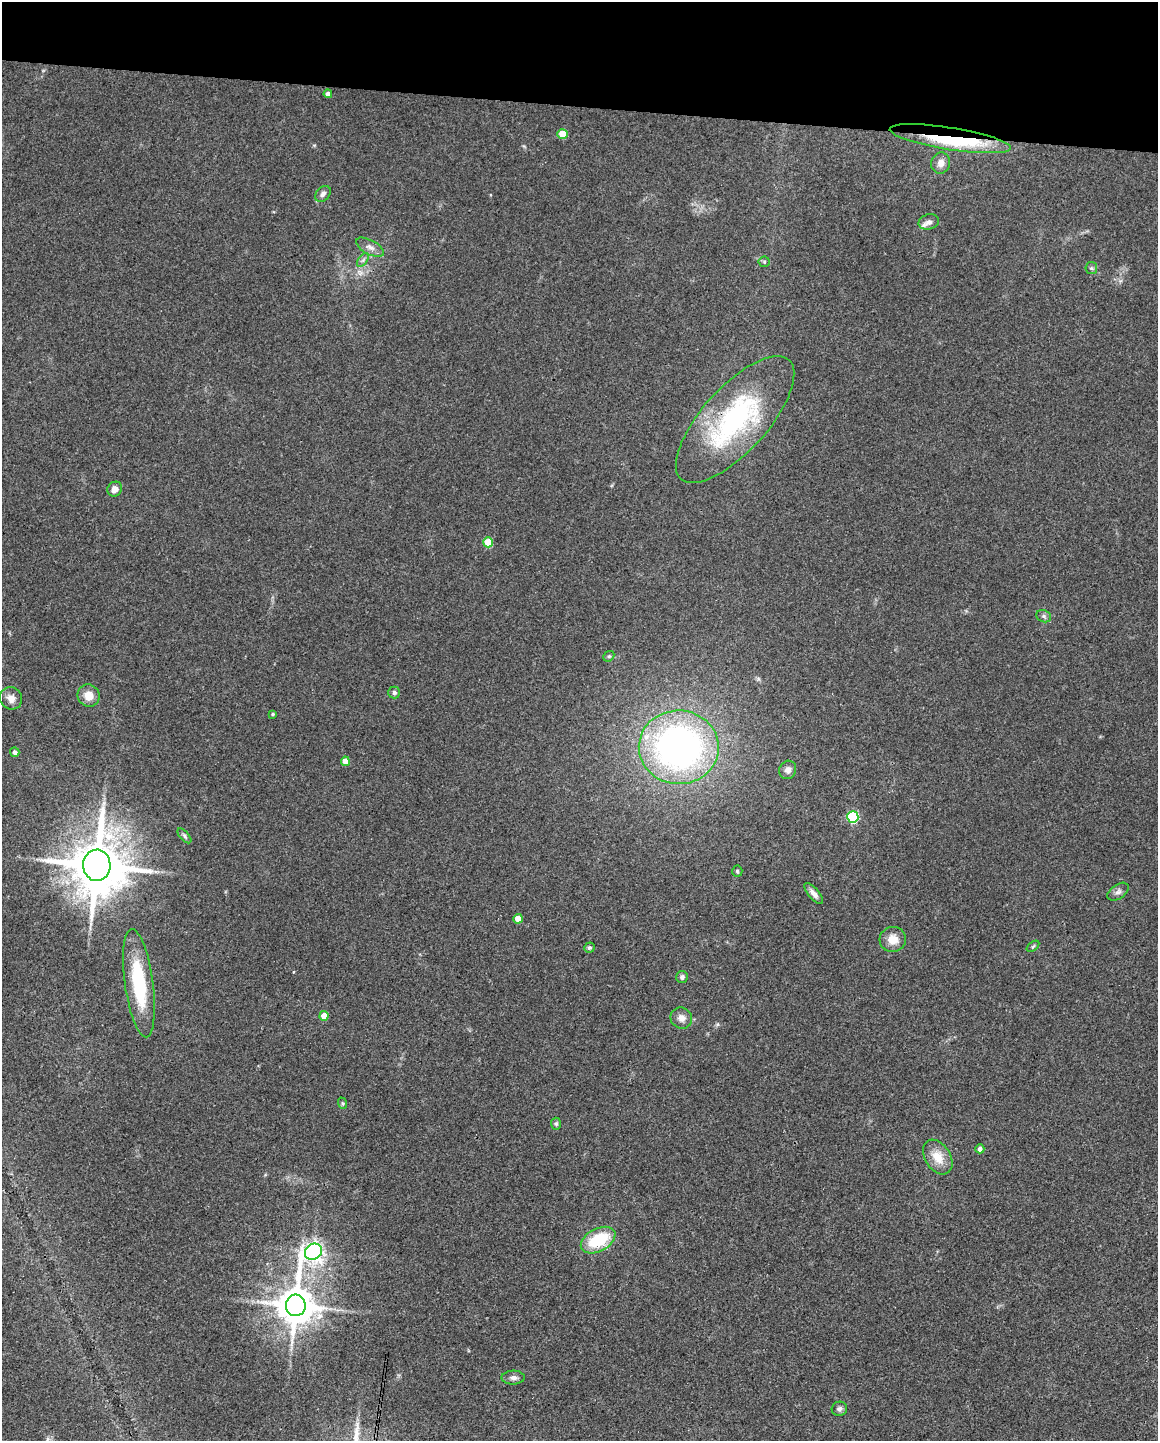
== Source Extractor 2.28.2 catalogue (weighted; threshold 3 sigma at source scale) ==
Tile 2 of 4 x 3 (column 2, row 1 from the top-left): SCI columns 1159-2314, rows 3101-4539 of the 4625 x 4647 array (HDU 1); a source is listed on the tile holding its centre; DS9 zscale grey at full resolution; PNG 1160 x 1443 px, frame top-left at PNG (2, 2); each listed source drawn as its Kron ellipse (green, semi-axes under 4 px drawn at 4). Shown black and unused: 7% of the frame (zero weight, under 3 of 4 exposures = <1% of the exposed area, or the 3 px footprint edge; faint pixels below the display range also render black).
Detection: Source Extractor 2.28.2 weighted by HDU 2 'WHT'; one run over the whole footprint, this tile lists its part. Background 0.0823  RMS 0.0066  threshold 0.0296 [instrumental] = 3 sigma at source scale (4.5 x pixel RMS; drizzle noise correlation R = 1.50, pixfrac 1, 0.05/0.05 arcsec/px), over >= 5 px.
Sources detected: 47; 1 inside a brighter object's white glare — neither listed nor drawn; the other 46 listed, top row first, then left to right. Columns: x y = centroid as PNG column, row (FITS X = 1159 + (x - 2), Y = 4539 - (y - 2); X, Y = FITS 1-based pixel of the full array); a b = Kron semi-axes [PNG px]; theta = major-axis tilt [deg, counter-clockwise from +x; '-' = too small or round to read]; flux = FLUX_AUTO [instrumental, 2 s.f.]
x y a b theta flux
328 94 4 4 - 3
563 134 5 5 - 12
950 139 61 11 -9 63
941 163 11 9 75 5
323 194 9 6 47 2.3
929 222 10 7 14 3.7
370 247 15 7 -28 4
363 260 8 4 54 1.6
764 262 5 5 - 1.1
1091 268 6 5 - 1.3
735 420 80 32 48 110
115 489 8 7 - 4.9
488 542 5 5 - 19
1044 616 8 6 -22 1.6
609 656 6 4 42 0.95
394 692 6 6 - 1.4
88 696 11 10 - 7.3
11 698 11 11 - 4.9
273 714 4 3 - 0.85
679 747 40 37 -1 250
15 752 5 4 - 2.5
345 761 4 4 - 7.1
788 770 9 8 - 3.3
853 817 6 5 - 62
184 836 9 4 -49 1.4
97 865 16 13 -89 4500
737 871 5 5 - 0.86
1118 892 12 7 35 2.6
814 893 13 5 -50 3.6
518 919 5 4 - 7.1
893 939 13 12 - 8.1
1033 946 7 4 37 0.96
589 948 5 5 - 1.2
682 977 6 6 - 2
139 983 55 14 -82 45
324 1016 5 4 - 7.5
681 1018 11 10 - 4.5
342 1103 6 4 -71 0.87
556 1124 6 5 - 1.2
980 1149 4 4 - 2.7
938 1157 19 12 -57 11
598 1240 19 11 28 31
313 1252 9 7 40 360
296 1305 11 10 - 2100
513 1378 11 7 3 2.9
839 1409 8 7 - 2
Overlapping masked pixels (flux is a lower limit): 2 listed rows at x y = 950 139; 735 420